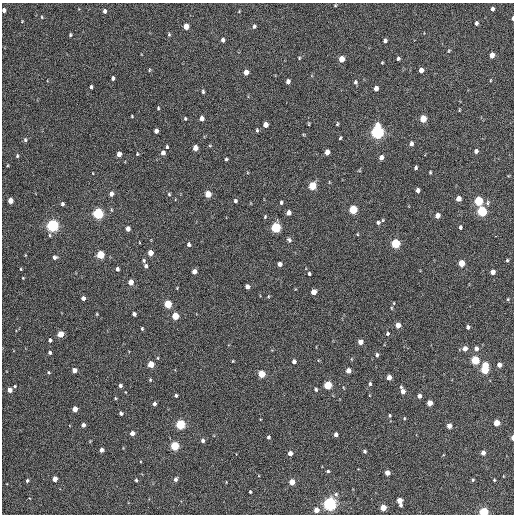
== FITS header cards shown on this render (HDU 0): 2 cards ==
NAXIS1  =                  512 / Axis length
NAXIS2  =                  512 / Axis length

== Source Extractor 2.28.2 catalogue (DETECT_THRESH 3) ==
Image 512 x 512 px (HDU 0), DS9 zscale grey, 1 PNG px = 1 image px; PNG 516 x 516 px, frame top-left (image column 1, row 512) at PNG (2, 3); no overlay
Background 220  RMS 14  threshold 43.5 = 3 sigma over >= 5 px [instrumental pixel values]
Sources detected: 183; all 183 listed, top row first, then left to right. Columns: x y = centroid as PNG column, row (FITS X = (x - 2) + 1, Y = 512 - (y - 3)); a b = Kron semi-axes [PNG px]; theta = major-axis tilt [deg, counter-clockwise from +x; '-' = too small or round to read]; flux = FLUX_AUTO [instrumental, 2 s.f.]
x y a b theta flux
335 5 3 2 - 880
492 9 4 3 - 3400
4 10 4 4 - 3500
104 11 4 3 - 2700
42 17 5 3 - 900
512 18 4 2 - 1700
22 21 3 3 - 700
476 23 4 3 - 2500
186 26 5 4 - 11000
254 26 4 4 - 2000
169 34 5 4 - 1000
70 35 4 3 - 1200
223 40 5 4 - 3300
385 41 4 3 - 2200
449 51 5 4 - 980
492 55 5 4 - 8100
299 58 4 3 - 850
341 59 5 4 - 14000
398 59 4 3 - 1800
382 63 3 3 - 770
149 70 4 4 - 1000
421 70 4 4 - 5800
246 72 5 4 - 9400
113 78 4 3 - 2400
491 80 4 3 - 750
288 82 5 4 - 4400
355 82 5 4 - 1700
91 87 4 3 - 2000
376 88 4 4 - 5400
203 92 5 3 - 1500
158 108 4 3 - 1100
459 110 5 3 - 710
132 116 3 2 - 770
185 119 4 3 - 1000
202 119 4 4 - 5400
423 119 5 4 - 23000
309 124 5 3 - 860
337 124 4 3 - 1100
265 125 5 4 - 8200
257 130 5 3 - 1300
156 131 4 4 - 4200
377 132 6 5 - 290000
340 138 4 3 - 1100
25 140 6 5 - 1600
411 144 5 4 - 3300
210 146 5 3 - 870
167 147 4 3 - 1400
195 148 5 4 - 9000
476 151 4 4 - 3300
327 152 5 4 - 6400
163 153 4 4 - 4300
119 154 5 4 - 7300
137 154 4 3 - 910
17 156 5 4 - 1200
381 158 5 4 - 5000
226 159 4 3 - 1300
416 168 4 3 - 1600
430 172 3 3 - 1100
312 186 5 5 - 32000
417 190 4 4 - 3100
111 194 5 4 - 4500
169 194 4 4 - 1100
208 194 5 4 - 19000
458 199 5 4 - 7700
10 200 4 4 - 10000
235 201 4 4 - 1700
479 201 5 5 - 59000
281 202 4 3 - 1500
487 203 6 5 - 1800
62 204 4 3 - 2300
353 209 5 5 - 49000
112 210 5 3 - 790
482 211 5 5 - 79000
288 213 5 4 - 5200
98 214 5 5 - 130000
437 215 5 4 - 7100
265 217 4 3 - 980
378 223 6 5 - 2200
53 225 5 5 - 220000
460 227 4 3 - 1700
276 228 5 5 - 92000
128 229 4 4 - 4700
357 234 4 3 - 820
495 236 2 2 - 7300
289 240 6 5 - 2000
395 243 5 5 - 72000
189 244 4 4 - 2200
150 253 5 4 - 11000
100 255 5 4 - 36000
55 257 5 4 - 2700
144 260 4 4 - 1400
507 260 3 3 - 1200
461 263 5 4 - 19000
280 264 4 4 - 5000
146 266 4 4 - 2700
21 269 4 3 - 810
117 269 4 3 - 2600
194 272 4 4 - 6100
493 272 4 4 - 6700
309 274 4 3 - 1600
23 278 3 3 - 650
131 282 5 4 - 9100
247 287 4 4 - 4300
313 292 5 4 - 9400
268 297 5 3 - 910
83 298 4 4 - 4100
508 299 4 3 - 920
394 303 4 2 - 720
168 304 5 4 - 39000
97 314 3 3 - 870
134 314 4 4 - 3200
175 316 5 4 - 27000
398 325 4 4 - 9200
468 327 4 3 - 2300
142 329 4 3 - 990
60 334 4 4 - 18000
387 334 4 4 - 1400
50 340 4 4 - 2600
360 342 4 4 - 8600
465 348 5 4 - 6500
476 348 5 5 - 3900
50 352 4 4 - 1700
377 355 5 4 - 1800
158 358 5 3 - 770
475 360 5 5 - 53000
233 361 4 2 - 640
294 361 4 4 - 3500
151 364 5 4 - 19000
485 365 4 3 - 20000
499 365 4 4 - 6000
74 370 4 4 - 6000
485 370 7 4 73 44000
348 371 4 4 - 7000
48 372 4 3 - 1100
261 374 5 4 - 27000
389 377 4 4 - 7000
150 380 5 4 - 1000
370 384 5 4 - 1400
120 385 4 3 - 2200
328 385 5 4 - 41000
15 386 4 3 - 1100
316 389 4 4 - 1500
10 390 4 4 - 7400
403 391 6 4 -69 6900
176 395 3 3 - 1800
419 396 4 4 - 4900
115 398 5 3 - 850
429 403 4 4 - 11000
154 404 4 3 - 2300
75 409 4 4 - 11000
121 413 4 3 - 2500
390 415 6 4 85 1200
404 418 4 4 - 850
496 423 4 4 - 19000
180 424 5 4 - 80000
83 425 4 3 - 4100
449 426 4 4 - 7700
132 433 4 4 - 5900
336 434 4 4 - 3800
268 437 4 4 - 1600
513 438 4 2 - 5300
203 440 4 4 - 2500
175 446 5 4 - 59000
101 450 4 4 - 4900
364 451 4 3 - 1600
290 453 4 4 - 7200
483 453 4 4 - 5200
328 471 3 3 - 1400
387 473 4 4 - 8100
55 479 4 4 - 10000
175 479 5 4 - 2900
27 480 5 3 - 1400
136 480 3 3 - 1500
473 480 4 3 - 1200
494 480 3 2 - 860
292 482 4 4 - 12000
250 492 3 3 - 1100
336 494 6 5 - 2000
399 501 7 4 -76 13000
330 504 5 5 - 330000
383 507 4 4 - 18000
316 510 4 4 - 9400
484 512 4 4 - 75000
At the frame edge (FLAGS 8, measured only in part): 4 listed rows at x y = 4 10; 512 18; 513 438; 484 512